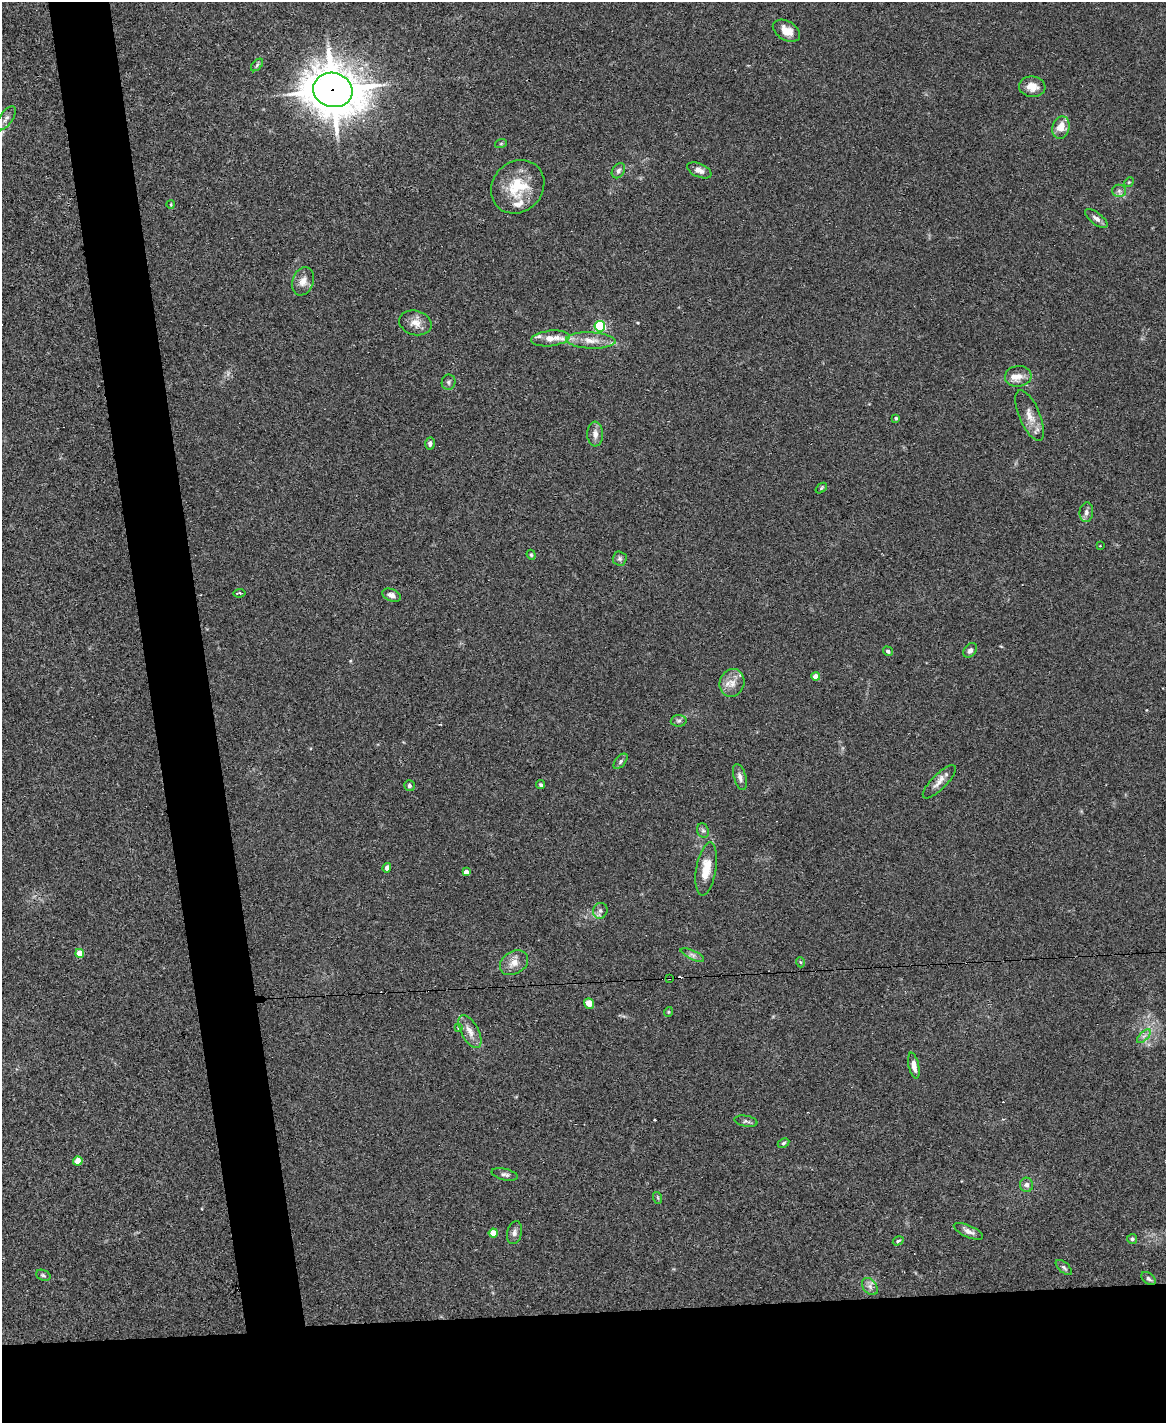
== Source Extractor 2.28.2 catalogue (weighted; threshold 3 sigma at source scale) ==
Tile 11 of 4 x 3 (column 3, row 3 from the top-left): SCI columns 2330-3493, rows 239-1659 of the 4656 x 4633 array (HDU 1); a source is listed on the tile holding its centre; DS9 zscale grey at full resolution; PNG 1168 x 1425 px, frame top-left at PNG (2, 2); each listed source drawn as its Kron ellipse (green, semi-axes under 4 px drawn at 4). Shown black and unused: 13% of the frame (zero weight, under 3 of 4 exposures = <1% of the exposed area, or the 3 px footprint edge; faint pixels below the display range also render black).
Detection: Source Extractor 2.28.2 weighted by HDU 2 'WHT'; one run over the whole footprint, this tile lists its part. Background 0.0537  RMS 0.0046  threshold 0.0206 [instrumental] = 3 sigma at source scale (4.5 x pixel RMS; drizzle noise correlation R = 1.50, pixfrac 1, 0.05/0.05 arcsec/px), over >= 5 px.
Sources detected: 80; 3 cosmic-ray / hot-pixel residue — neither listed nor drawn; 4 inside a brighter listed object's ellipse — not listed separately; the other 73 listed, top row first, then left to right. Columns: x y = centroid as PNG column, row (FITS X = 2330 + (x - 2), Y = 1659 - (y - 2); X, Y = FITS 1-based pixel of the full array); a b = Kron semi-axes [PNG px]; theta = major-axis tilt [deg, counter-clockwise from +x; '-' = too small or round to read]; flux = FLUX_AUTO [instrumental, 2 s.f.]
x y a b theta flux
786 31 15 9 -30 5.3
257 65 7 4 46 0.88
1032 87 13 10 -7 4.6
333 90 20 17 -15 1500
6 118 14 6 55 2.2
1061 127 11 8 74 5.5
501 143 6 4 20 0.53
699 170 13 6 -24 2.6
618 171 8 6 56 1.4
1129 182 5 4 - 0.48
518 187 28 25 46 17
1119 191 6 6 - 1.2
171 204 4 3 - 0.38
1096 218 13 5 -38 1.9
303 281 15 10 70 3.6
415 323 16 12 -15 4.4
600 326 5 5 - 49
550 338 19 7 6 6
591 340 25 8 -2 5.7
1018 376 13 10 5 3.9
449 382 7 7 - 1.2
1030 415 27 10 -67 5.4
896 418 4 3 - 0.68
595 434 12 8 -88 2.7
430 444 6 4 -87 1.4
821 488 6 4 38 0.62
1086 512 10 6 85 1.7
1100 546 3 3 - 1.1
531 555 5 4 - 0.54
620 559 7 7 - 1.2
239 593 6 3 6 1.2
391 595 9 6 -22 2.3
970 650 8 6 52 1.7
888 651 5 4 - 1
816 676 4 4 - 4.7
732 683 14 12 68 4.7
679 721 8 6 3 1.1
620 761 9 5 50 1
740 777 13 6 -73 2.1
939 782 22 7 45 3.7
541 785 5 4 - 0.76
409 786 5 5 - 0.97
703 830 7 5 -67 1.1
387 868 5 4 - 1.4
706 869 27 10 81 8.6
466 872 4 4 - 2.7
600 911 8 7 - 1.4
80 953 4 4 - 7.3
692 955 12 4 -25 1.5
800 962 5 3 - 0.39
514 963 15 11 33 4.3
669 978 3 3 - 1.2
589 1003 5 4 - 5.2
668 1012 5 3 - 0.41
458 1028 4 3 - 3.6
470 1031 18 8 -62 4.3
1144 1036 9 4 45 1.4
914 1066 13 5 -78 3.2
746 1121 11 5 -10 1.2
783 1143 6 4 27 0.67
78 1161 4 4 - 8.6
505 1174 13 5 -13 1.5
1027 1185 7 6 - 1.9
658 1198 6 4 -72 0.51
968 1231 16 6 -24 2.3
493 1233 4 4 - 6.8
514 1233 11 7 77 1.7
1132 1239 5 5 - 1.1
898 1241 5 3 - 0.59
1064 1267 10 5 -42 1.1
43 1275 7 5 -20 0.94
1148 1279 8 5 -39 1.3
870 1286 10 6 -50 1.9
Overlapping masked pixels (flux is a lower limit): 2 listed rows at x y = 333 90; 669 978